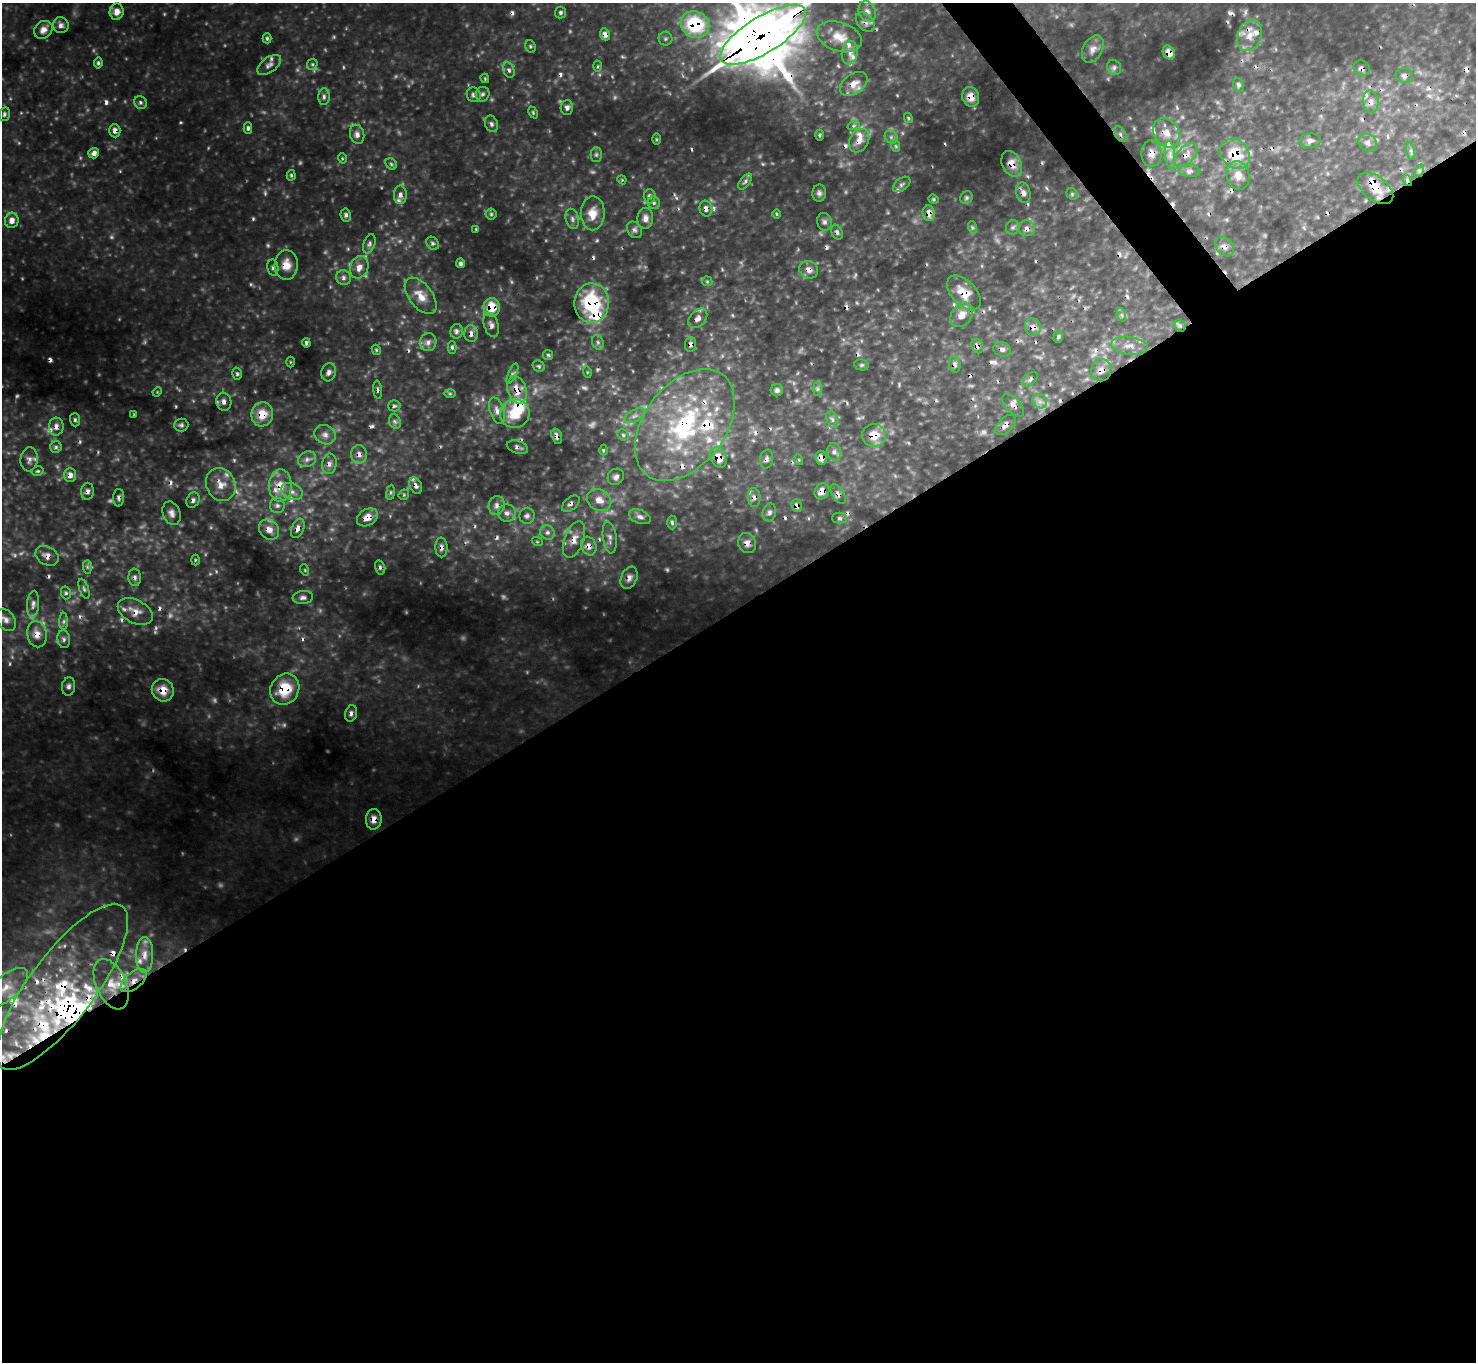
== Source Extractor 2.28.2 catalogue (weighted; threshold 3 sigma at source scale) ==
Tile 15 of 4 x 4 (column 3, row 4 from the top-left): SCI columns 2952-4425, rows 298-1657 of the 5903 x 5897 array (HDU 1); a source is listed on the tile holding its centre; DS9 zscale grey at full resolution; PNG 1478 x 1364 px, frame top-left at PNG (2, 3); each listed source drawn as its Kron ellipse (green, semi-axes under 4 px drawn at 4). Shown black and unused: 57% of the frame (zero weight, under 3 of 4 exposures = <1% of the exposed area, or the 3 px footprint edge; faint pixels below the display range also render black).
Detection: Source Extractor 2.28.2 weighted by HDU 2 'WHT'; one run over the whole footprint, this tile lists its part. Background 0.403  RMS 0.037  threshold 0.166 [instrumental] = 3 sigma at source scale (4.5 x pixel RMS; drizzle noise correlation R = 1.50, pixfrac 1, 0.05/0.05 arcsec/px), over >= 5 px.
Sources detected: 374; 37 too faint to see at this stretch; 1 inside a brighter object's white glare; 57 cosmic-ray / hot-pixel residue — neither listed nor drawn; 40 inside a brighter listed object's ellipse — not listed separately; the other 239 listed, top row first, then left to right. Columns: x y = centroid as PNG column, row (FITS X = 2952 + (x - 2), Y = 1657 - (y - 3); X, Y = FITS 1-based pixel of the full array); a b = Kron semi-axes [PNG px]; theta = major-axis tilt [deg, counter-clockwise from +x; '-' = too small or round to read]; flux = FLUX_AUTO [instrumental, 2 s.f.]
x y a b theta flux
867 11 11 8 -68 21
117 12 8 7 - 29
560 12 6 5 - 8.6
865 22 11 7 -46 19
695 24 15 13 -29 260
61 25 8 7 - 16
43 30 10 8 40 26
605 34 6 4 -67 27
763 35 49 18 31 34000
1250 36 16 11 68 48
839 37 23 14 -18 77
267 38 5 4 - 6.2
665 39 7 7 - 8.6
530 46 6 5 - 6.4
1093 49 14 9 62 29
850 53 12 8 80 26
1169 53 7 5 -59 26
98 63 5 4 - 7.8
312 64 6 5 - 5.9
269 65 14 7 36 18
598 66 5 3 - 4.5
1114 67 8 6 -58 11
1362 68 9 7 -36 14
509 70 8 5 -67 11
1404 76 9 7 -10 13
485 78 5 3 - 4.1
854 84 15 10 36 45
1238 85 7 5 -66 9.6
483 94 7 7 - 9.9
474 95 7 7 - 14
324 97 8 5 -89 12
971 97 10 8 -73 38
140 102 7 6 - 9.4
1371 102 11 8 -81 24
567 107 7 6 - 14
533 113 6 4 -64 5.6
4 114 7 5 76 8.8
908 118 5 4 - 5.2
491 124 8 6 -68 12
854 125 6 4 19 6.1
248 128 6 4 -89 9.2
115 131 6 5 - 22
1166 133 15 12 -54 49
357 134 10 7 -76 19
1120 134 8 5 -60 11
819 135 5 3 - 4.5
891 137 7 6 - 11
656 139 6 4 -89 4.5
859 141 12 9 60 33
1310 141 10 7 3 17
1368 143 10 8 -42 18
896 146 6 3 -71 5.9
1411 151 9 4 -78 7.8
94 153 5 5 - 22
1151 153 13 10 -90 30
1235 154 16 13 -47 110
596 155 7 5 89 8
1170 155 14 5 -85 20
1186 155 14 8 46 28
342 158 5 3 - 4
391 164 6 5 - 7.2
1012 164 13 9 -65 37
1189 171 11 6 -5 13
1419 171 6 4 72 6.8
291 175 5 4 - 5.9
1238 175 14 11 -82 38
622 180 4 3 - 3.5
1407 180 6 3 -72 7.1
745 182 9 5 53 10
902 184 10 6 38 11
1375 188 20 12 -38 70
819 193 8 7 - 12
1023 193 10 7 -76 18
1072 194 6 5 - 6.5
400 195 9 6 -89 18
650 196 7 6 - 14
966 198 6 6 - 7.5
934 199 5 4 - 5.2
654 203 6 6 - 9.1
706 208 8 6 -76 18
593 213 17 12 89 56
929 213 8 6 -85 34
491 214 5 5 - 6.8
776 214 5 3 - 4.2
346 215 6 5 - 9.6
645 218 10 8 86 23
572 219 10 6 -75 14
12 220 8 7 - 29
824 222 9 7 -74 13
972 227 6 4 -72 6
1013 227 7 6 - 10
1027 228 8 8 - 17
476 229 4 3 - 3.5
634 230 9 6 -57 12
837 232 8 5 -67 9.9
432 243 7 5 -50 8.6
369 244 10 5 71 12
1225 247 11 8 -49 18
461 263 5 4 - 9.7
286 265 15 11 88 53
359 267 11 9 69 31
273 268 8 5 -80 9.7
809 270 9 8 - 27
343 278 8 7 - 14
707 281 5 5 - 5.1
964 293 21 12 -47 68
421 296 21 11 -52 55
592 303 20 17 -89 280
492 307 9 8 - 88
962 315 13 10 54 38
1122 315 7 4 -71 7.4
698 318 11 7 47 24
491 325 12 7 -73 18
1180 326 6 5 - 7.5
1033 327 9 7 -64 21
456 331 7 6 - 11
471 334 8 6 -88 20
1058 337 6 4 74 6.1
428 342 9 8 - 19
598 342 7 5 -68 10
306 343 4 3 - 8.5
690 344 7 5 84 14
977 346 7 5 -69 16
1130 346 18 9 -7 35
452 347 6 4 -89 8.2
1002 349 9 7 -12 13
376 350 5 4 - 4.7
548 355 5 5 - 6.3
290 362 5 3 - 3.7
955 364 8 6 -84 13
862 365 7 5 -12 7.1
539 366 6 5 - 7.2
1101 370 11 10 - 31
329 372 9 7 74 15
587 372 6 4 -73 5.6
237 374 6 4 -74 7.1
512 374 11 4 66 10
1030 379 9 5 46 8.8
817 389 7 4 90 7.8
378 390 9 4 -85 7.7
517 390 14 9 -72 63
777 390 6 6 - 11
157 392 5 4 - 3.3
450 394 6 4 0 5.4
1040 401 8 6 -44 15
224 402 9 7 -73 19
1013 405 14 7 -47 20
394 406 6 5 - 7.7
497 411 14 7 -71 27
134 414 4 2 - 2.7
262 414 12 11 - 70
515 414 15 14 - 110
635 416 11 6 29 16
832 419 9 5 -71 12
75 420 7 5 -87 8.4
395 421 7 5 -68 11
181 425 7 6 - 9.2
685 425 63 40 53 700
1005 425 12 7 44 21
56 427 9 7 86 22
325 435 11 9 -26 23
623 435 6 5 - 6.6
874 435 12 11 - 62
557 436 8 5 -72 16
56 447 6 5 - 8.4
517 447 11 6 -18 14
603 450 5 3 - 4
834 452 9 7 -75 14
359 454 9 8 - 21
719 458 10 8 -68 59
821 458 7 6 - 21
29 459 12 8 83 18
307 459 9 7 25 16
767 459 9 6 80 14
799 460 5 3 - 3.8
329 464 10 7 82 19
38 471 6 4 14 5.9
70 475 7 5 90 22
616 477 9 7 45 14
221 484 17 14 -64 54
280 486 16 11 89 68
416 486 8 6 -62 14
87 491 8 6 87 16
822 491 8 7 - 25
292 492 11 8 -24 25
390 492 7 4 82 7
838 494 11 5 -57 14
404 495 6 5 - 5.1
754 497 9 6 -85 16
119 498 9 5 88 11
193 500 8 6 61 13
599 500 13 10 -32 42
571 504 10 6 40 15
497 505 9 8 - 19
277 506 7 7 - 12
797 506 6 5 - 19
769 512 9 6 77 12
172 513 12 8 -68 21
507 513 9 8 - 17
527 516 8 7 - 13
367 517 11 8 31 43
640 517 11 6 -21 18
840 518 7 5 -1 7.6
672 522 7 4 -88 8.2
298 528 10 6 68 23
269 529 11 9 -46 35
547 532 7 7 - 13
610 537 16 7 -82 22
574 539 19 9 70 43
537 541 6 3 -20 4.1
747 543 10 8 -65 23
589 546 9 7 -69 29
441 547 10 6 -88 18
47 556 12 9 -30 25
195 560 5 3 - 4.1
87 567 7 4 -90 7.9
380 567 7 5 -76 8.9
305 570 5 3 - 4.2
135 577 9 6 -85 12
629 578 11 8 66 24
84 589 10 4 -71 9.5
66 593 6 5 - 7.5
303 598 10 6 6 14
33 604 13 6 86 19
135 611 19 11 -27 42
6 620 12 8 -53 22
64 621 9 4 89 8.5
37 634 13 9 -80 37
64 639 9 6 -83 12
69 686 9 6 82 14
285 689 16 14 60 130
163 690 11 10 - 65
351 713 8 5 75 12
374 819 10 8 87 31
144 955 18 9 89 41
134 981 15 8 40 43
111 984 27 15 -66 96
62 987 100 33 53 700
5 988 27 12 40 84
Overlapping masked pixels (flux is a lower limit): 90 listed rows (the first 20) at x y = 865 22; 695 24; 605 34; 763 35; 1250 36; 1169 53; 1362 68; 509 70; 1404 76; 854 84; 971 97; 1371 102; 115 131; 859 141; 1151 153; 1235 154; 1186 155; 1012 164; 1238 175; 1407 180
Isophote crosses this tile's border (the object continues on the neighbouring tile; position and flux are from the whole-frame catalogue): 2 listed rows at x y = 763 35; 5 988